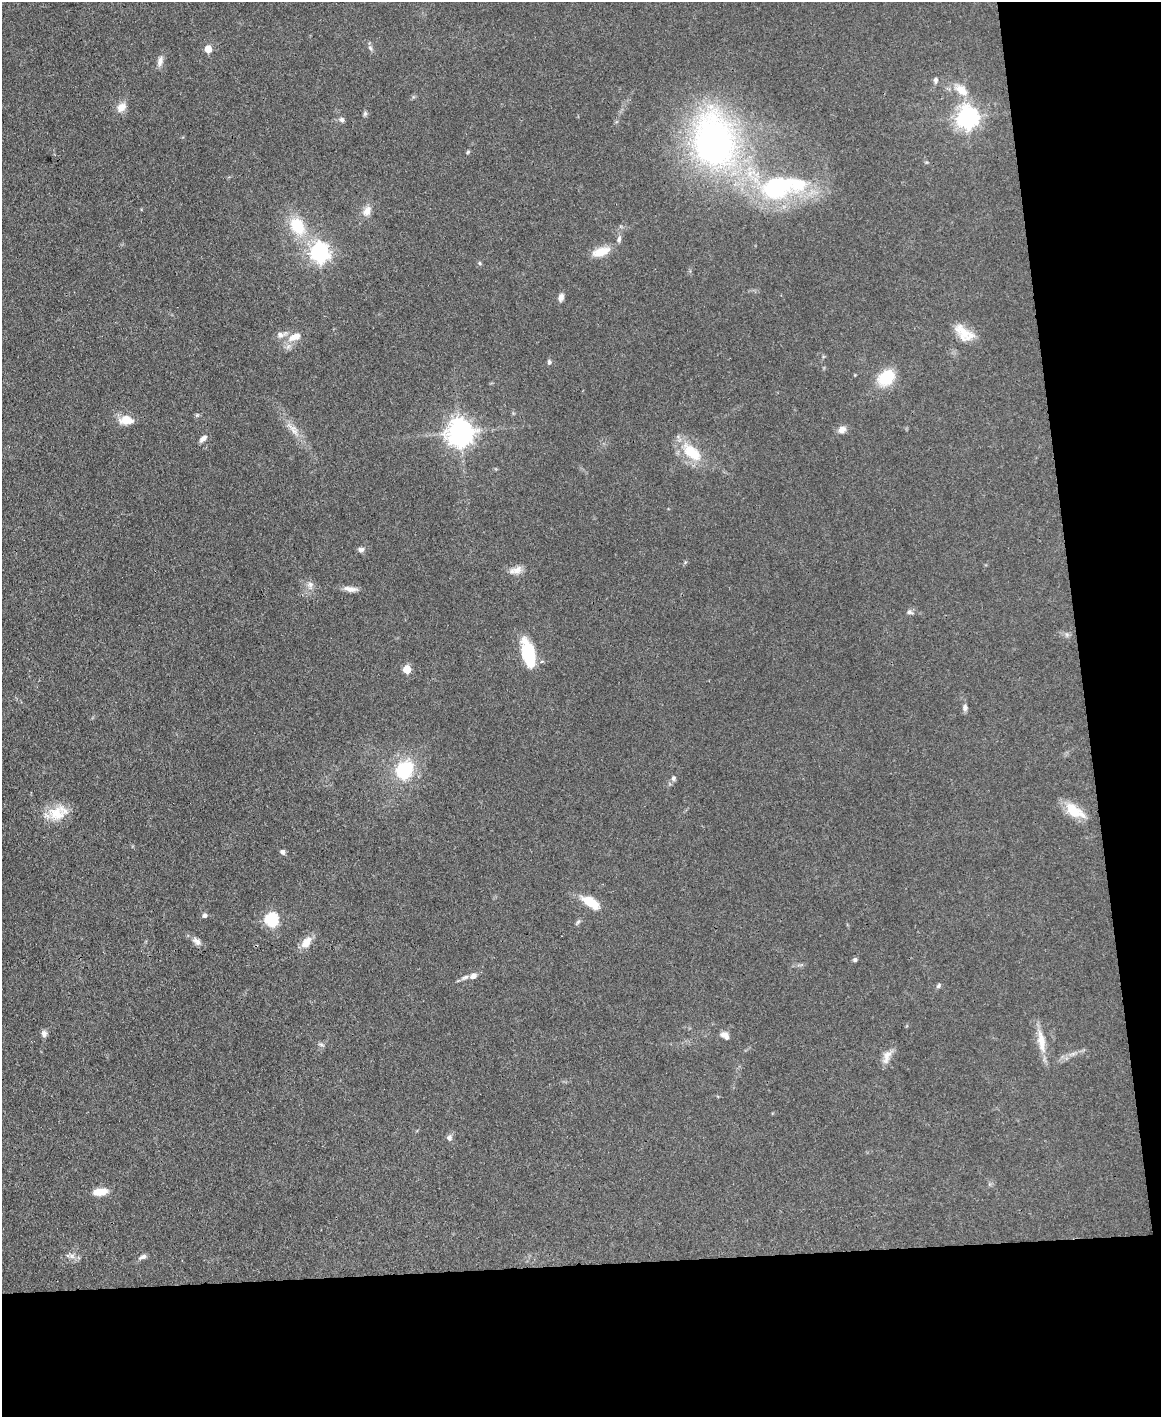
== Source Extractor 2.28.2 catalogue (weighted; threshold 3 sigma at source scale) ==
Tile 12 of 4 x 3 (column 4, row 3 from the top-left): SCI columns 3478-4636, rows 243-1657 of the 4691 x 4623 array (HDU 1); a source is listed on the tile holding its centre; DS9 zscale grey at full resolution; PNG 1163 x 1419 px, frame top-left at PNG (2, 2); no overlay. Shown black and unused: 17% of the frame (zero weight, under 3 of 4 exposures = <1% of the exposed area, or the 3 px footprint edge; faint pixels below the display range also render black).
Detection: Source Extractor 2.28.2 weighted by HDU 2 'WHT'; one run over the whole footprint, this tile lists its part. Background 0.0795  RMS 0.0056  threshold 0.0253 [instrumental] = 3 sigma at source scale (4.5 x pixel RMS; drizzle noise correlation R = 1.50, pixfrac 1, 0.05/0.05 arcsec/px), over >= 5 px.
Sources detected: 62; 1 inside a brighter listed object's ellipse — not listed separately; the other 61 listed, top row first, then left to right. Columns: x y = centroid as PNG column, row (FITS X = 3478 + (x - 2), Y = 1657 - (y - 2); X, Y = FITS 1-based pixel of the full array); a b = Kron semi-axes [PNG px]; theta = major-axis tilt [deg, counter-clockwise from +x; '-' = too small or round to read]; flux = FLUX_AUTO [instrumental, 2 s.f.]
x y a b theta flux
370 48 7 5 -47 1.3
208 49 5 5 - 10
160 61 14 7 78 3
936 80 7 5 85 1.5
961 90 19 11 -41 8.1
121 107 14 10 43 4.7
365 114 7 5 70 1.1
967 117 8 7 - 400
342 119 7 6 - 1.5
714 142 44 32 -80 240
468 152 5 5 - 0.67
776 188 28 21 8 67
367 211 14 9 63 4.6
297 226 23 16 -57 20
619 239 9 5 70 1.7
319 252 7 7 - 260
601 252 25 11 18 8.4
480 263 6 4 -88 0.68
561 297 10 6 72 2.5
963 332 27 14 -56 10
281 335 13 7 10 3.1
295 337 17 9 22 6.7
549 362 7 5 -81 1
886 378 21 15 37 17
197 415 5 5 - 0.74
126 420 15 10 -1 8.3
842 430 10 8 32 3.5
294 431 10 6 -19 2.9
460 432 9 8 - 620
203 438 9 5 37 2.7
692 452 26 13 -41 19
361 549 8 7 - 1.7
517 570 15 9 31 4.1
310 584 9 8 - 2.4
350 589 19 7 -9 3.6
909 612 8 6 -25 1.4
528 654 27 11 -78 32
407 669 5 5 - 14
965 708 9 6 84 1.7
404 770 22 19 55 29
673 778 7 5 -79 1.2
1074 811 27 13 -33 13
57 814 23 19 44 13
282 852 6 5 - 1.6
591 902 18 8 -33 14
204 916 5 5 - 1.5
272 920 6 6 - 68
197 942 13 7 -37 2.9
306 942 16 9 55 6.1
855 960 5 5 - 1.3
473 976 7 6 - 3.1
465 977 10 5 19 1.8
938 986 6 5 - 1.1
44 1033 8 7 - 2.2
725 1035 12 7 -39 3.1
1041 1041 33 10 -80 9.3
321 1045 8 4 -19 1.2
887 1057 21 9 72 4.8
449 1138 7 6 - 1.8
100 1192 15 7 8 8.3
143 1257 10 5 21 1.8